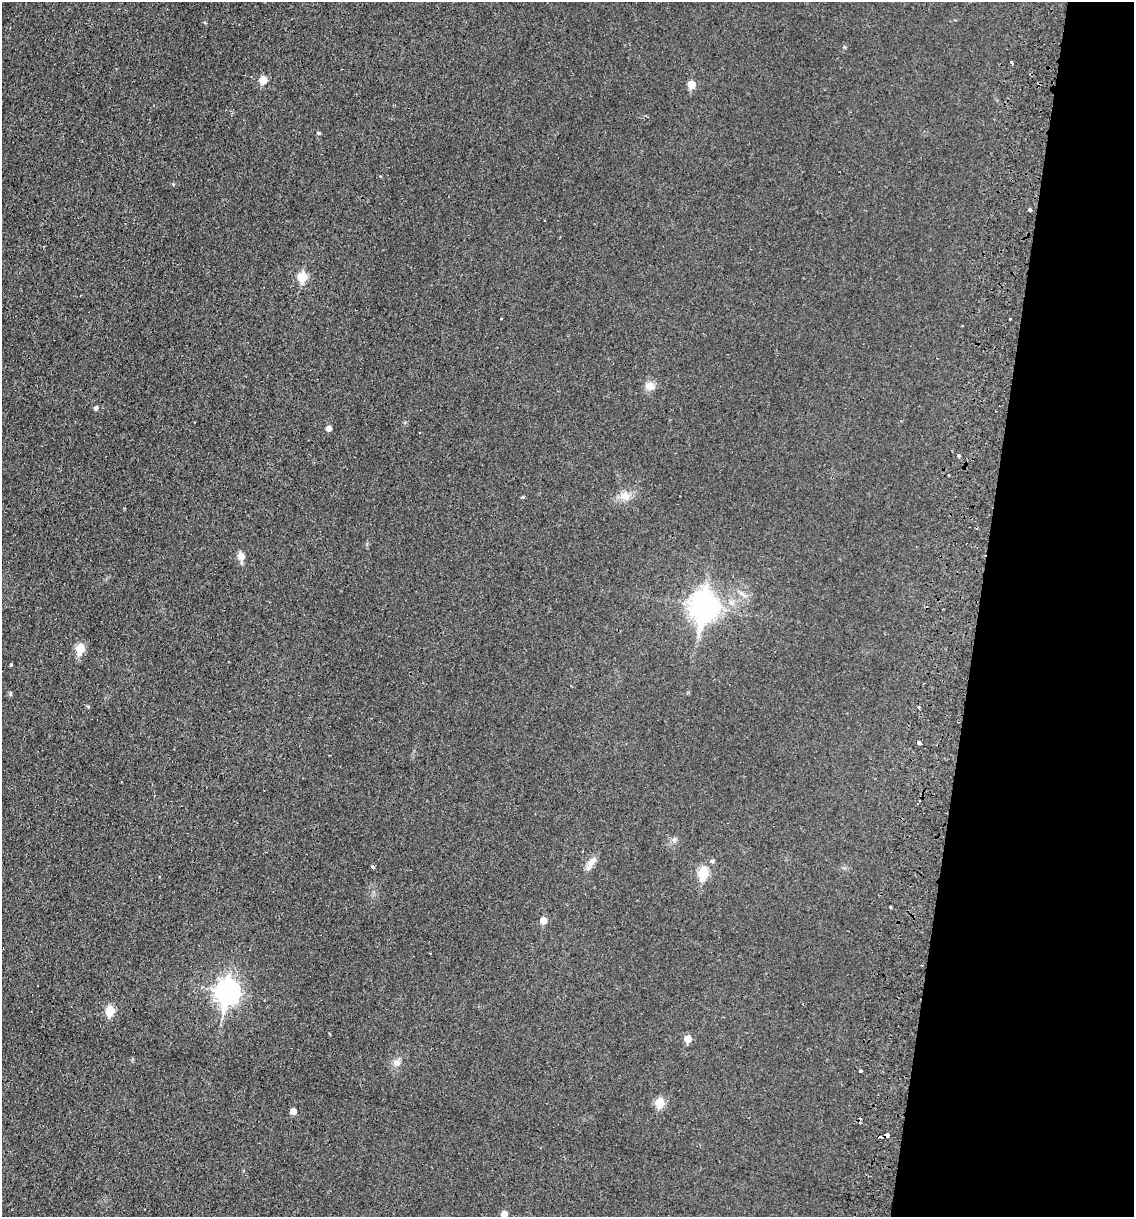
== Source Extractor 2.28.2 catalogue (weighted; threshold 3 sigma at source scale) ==
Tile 8 of 4 x 4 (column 4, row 2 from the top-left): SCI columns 3694-4825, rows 2444-3658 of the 5004 x 4890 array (HDU 1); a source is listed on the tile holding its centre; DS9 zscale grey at full resolution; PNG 1136 x 1219 px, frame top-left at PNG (2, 2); no overlay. Shown black and unused: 14% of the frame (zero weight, under 2 of 3 exposures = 3% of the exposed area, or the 3 px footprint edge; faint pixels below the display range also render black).
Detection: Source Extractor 2.28.2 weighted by HDU 2 'WHT'; one run over the whole footprint, this tile lists its part. Background 0.0214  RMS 0.0047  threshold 0.0212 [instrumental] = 3 sigma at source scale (4.5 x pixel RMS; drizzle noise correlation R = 1.50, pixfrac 1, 0.05/0.05 arcsec/px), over >= 5 px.
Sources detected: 40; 4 cosmic-ray / hot-pixel residue — not listed; the other 36 listed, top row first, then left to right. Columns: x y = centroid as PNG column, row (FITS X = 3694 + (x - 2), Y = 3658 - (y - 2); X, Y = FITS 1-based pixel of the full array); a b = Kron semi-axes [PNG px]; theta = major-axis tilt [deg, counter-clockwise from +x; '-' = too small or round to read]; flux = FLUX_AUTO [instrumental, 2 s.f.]
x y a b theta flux
1012 62 5 3 - 1.6
263 80 5 5 - 8
691 85 6 5 - 7.8
319 133 4 3 - 1.1
1030 210 4 3 - 1.8
302 277 6 5 - 17
501 319 3 2 - 0.62
1010 319 3 2 - 0.54
650 386 13 10 -18 3.7
96 408 5 5 - 1.3
329 429 5 5 - 2.7
959 456 3 3 - 2
625 496 14 11 8 4.7
523 497 4 4 - 0.52
241 556 10 9 - 2.7
704 607 12 9 81 440
80 648 6 5 - 17
11 665 4 3 - 0.58
919 743 4 3 - 3.9
674 839 6 6 - 1.1
712 861 5 5 - 0.85
592 862 15 8 39 3.2
373 867 4 3 - 6.1
703 873 7 5 79 27
890 907 3 3 - 1.1
543 920 5 5 - 5.3
227 992 10 8 81 290
110 1011 6 5 - 16
688 1039 6 5 - 5.8
397 1063 10 9 - 2.5
860 1071 3 3 - 1.5
659 1103 6 5 - 16
293 1111 5 5 - 3.4
887 1135 4 4 - 3.6
880 1137 3 3 - 3.2
504 1214 5 5 - 3.9
Overlapping masked pixels (flux is a lower limit): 1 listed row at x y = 887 1135
Isophote crosses this tile's border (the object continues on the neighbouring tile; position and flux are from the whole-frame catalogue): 1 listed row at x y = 504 1214